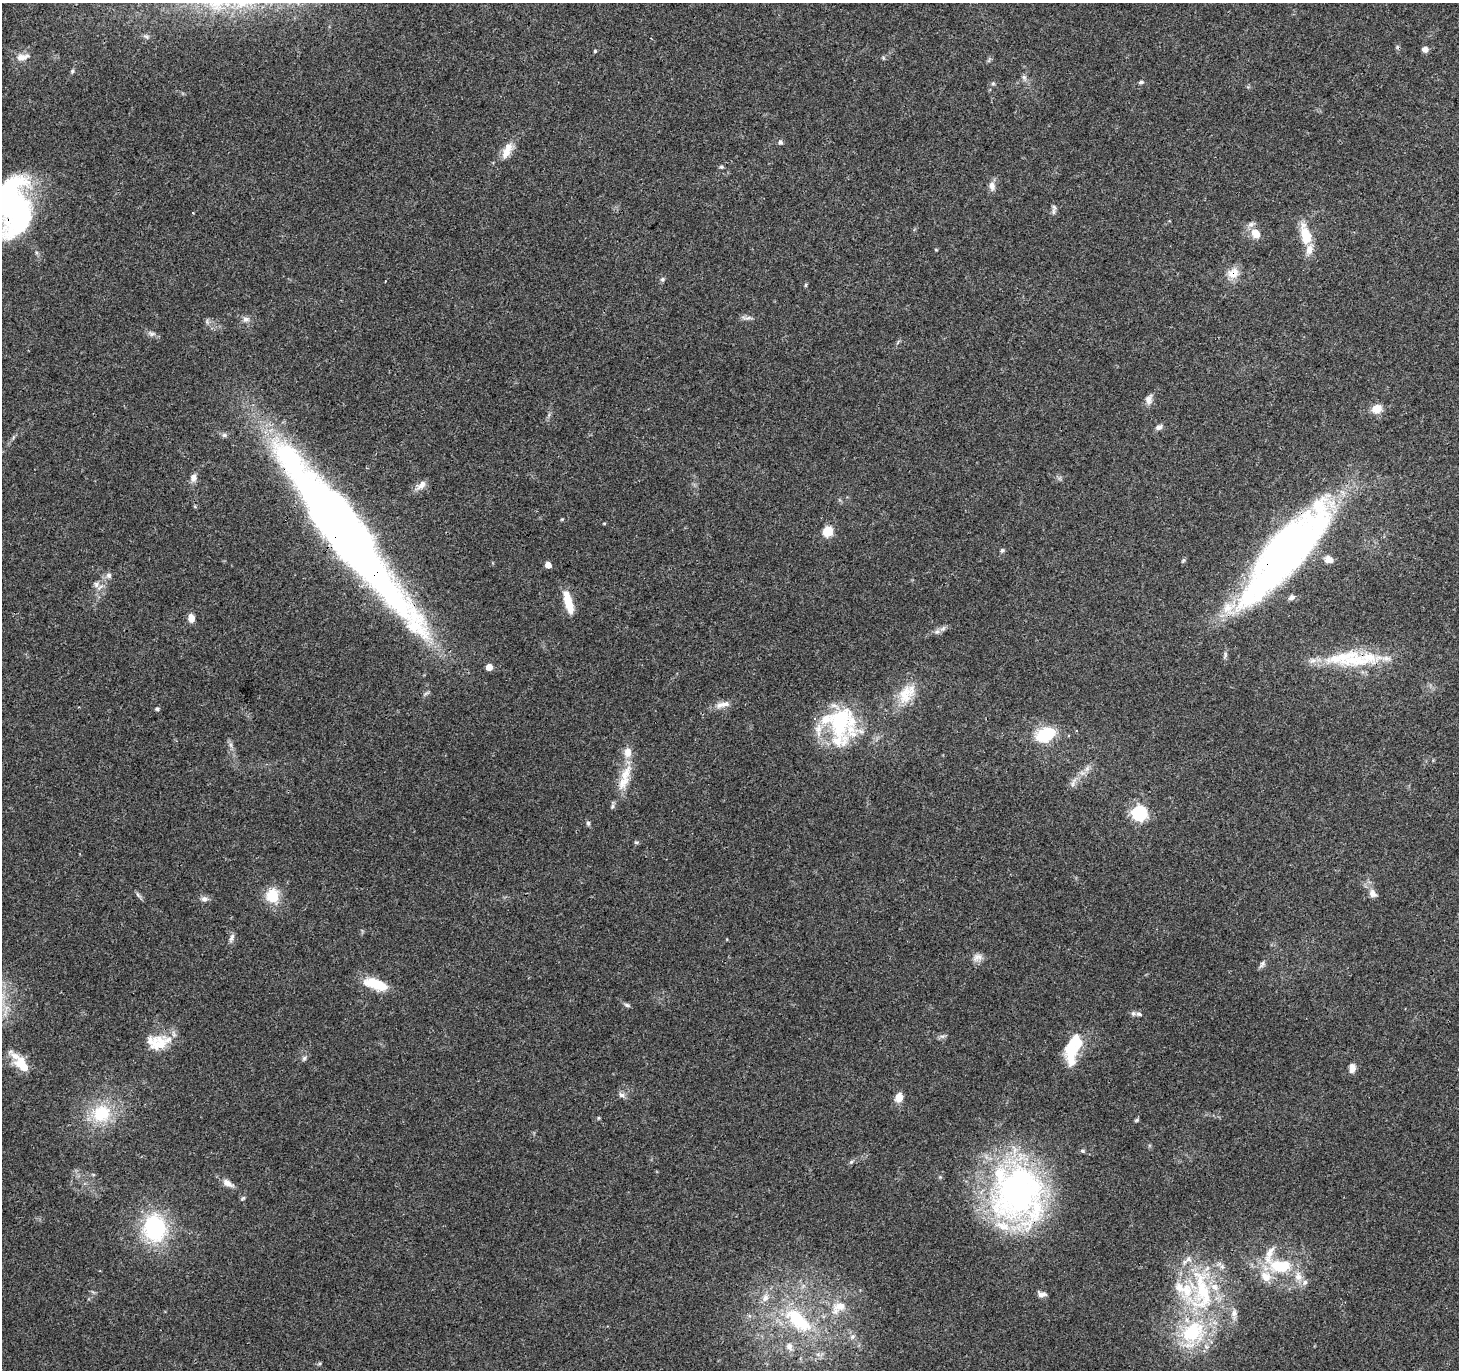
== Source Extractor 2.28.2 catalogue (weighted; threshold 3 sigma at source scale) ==
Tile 10 of 4 x 4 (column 2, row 3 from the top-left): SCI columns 1498-2954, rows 1614-2981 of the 5957 x 6001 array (HDU 1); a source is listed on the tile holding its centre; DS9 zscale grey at full resolution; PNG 1461 x 1372 px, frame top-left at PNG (2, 3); no overlay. Shown black and unused: <1% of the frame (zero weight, under 3 of 4 exposures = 3% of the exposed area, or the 3 px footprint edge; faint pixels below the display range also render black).
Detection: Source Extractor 2.28.2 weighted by HDU 2 'WHT'; one run over the whole footprint, this tile lists its part. Background 0.0398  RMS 0.0029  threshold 0.0131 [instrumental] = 3 sigma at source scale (4.5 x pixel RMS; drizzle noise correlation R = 1.50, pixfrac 1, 0.0396/0.0396 arcsec/px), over >= 5 px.
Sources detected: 118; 1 cosmic-ray / hot-pixel residue — not listed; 24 inside a brighter listed object's ellipse — not listed separately; the other 93 listed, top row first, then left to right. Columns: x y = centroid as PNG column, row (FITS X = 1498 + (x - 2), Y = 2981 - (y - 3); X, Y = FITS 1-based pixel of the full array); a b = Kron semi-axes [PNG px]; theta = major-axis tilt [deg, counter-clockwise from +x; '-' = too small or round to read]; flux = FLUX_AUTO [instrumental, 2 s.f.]
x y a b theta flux
1425 49 7 6 - 1.4
595 51 5 4 - 0.37
22 57 18 9 13 2.7
883 58 6 4 -89 0.4
72 71 6 5 - 0.51
1024 77 9 5 -63 0.88
1141 82 6 4 11 0.56
993 83 5 5 - 0.46
780 142 6 6 - 0.75
506 152 18 11 55 3.6
721 167 6 5 - 0.42
992 186 13 8 -80 1.8
13 207 60 35 -85 78
1054 207 8 7 - 0.83
193 213 3 2 - 0.25
1256 233 15 12 -49 3.6
1305 234 30 13 -76 6.9
936 250 5 3 - 0.24
1233 273 17 13 23 3.5
662 279 6 5 - 0.59
806 285 6 4 89 0.36
747 318 16 5 -2 1.1
246 319 10 7 15 1.3
1149 399 13 8 74 1.7
1377 409 9 8 - 4.6
1159 427 9 7 28 1.1
224 435 7 6 - 0.76
193 478 11 8 83 1.5
421 485 15 8 45 2.1
562 519 5 4 - 0.27
827 531 6 5 - 20
343 532 192 30 -53 310
1002 550 7 5 49 0.52
1285 552 116 33 50 160
1329 559 10 7 -16 2.1
548 565 5 4 - 3.1
109 575 8 7 - 1
96 584 10 8 59 1.4
1291 597 9 6 30 0.96
568 602 27 9 -75 6.2
191 618 8 7 - 2.5
943 629 10 6 48 1.1
1355 660 57 22 5 18
489 667 5 5 - 3.8
907 694 32 18 52 8
723 704 22 7 13 2.5
157 709 5 5 - 0.52
840 722 44 35 80 25
1046 735 14 10 22 18
231 745 7 4 -71 0.75
628 752 13 9 85 2.9
1087 768 10 6 63 1.3
625 774 29 12 58 5.6
1073 783 16 5 66 1.3
612 806 7 5 50 0.61
1139 813 6 6 - 63
588 823 7 5 -74 0.58
1373 893 12 9 -63 1.7
138 895 9 4 -54 0.69
273 895 12 10 -89 9.5
204 899 9 7 0 1.2
231 938 14 5 71 1
977 957 14 10 29 1.8
1262 964 10 6 55 0.9
375 984 28 11 -19 8.8
627 1005 8 5 -16 0.67
1139 1014 9 5 -9 0.77
942 1036 7 4 -18 0.63
161 1043 28 22 35 7.8
1074 1044 33 16 62 13
304 1058 8 5 56 0.7
22 1065 25 12 -52 6.1
1352 1068 10 7 81 2
622 1095 9 6 -30 1
899 1097 9 7 65 3.3
101 1113 17 16 - 14
598 1118 5 3 - 0.31
1137 1120 6 4 27 0.39
1082 1151 6 5 - 0.48
851 1162 6 4 44 0.48
227 1183 14 7 -32 2.2
1018 1194 74 62 -70 94
243 1198 8 4 35 0.42
155 1228 25 21 -83 31
1281 1266 33 16 0 13
1305 1282 8 7 - 1.1
1201 1292 71 32 -88 40
1042 1294 10 6 -6 1.2
838 1307 27 14 41 6.7
1234 1313 10 8 79 1.5
798 1320 50 22 -41 26
852 1337 9 6 44 1.1
789 1347 14 10 -65 2.4
Overlapping masked pixels (flux is a lower limit): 6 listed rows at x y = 13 207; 1233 273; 343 532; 1285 552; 1355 660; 1018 1194
Isophote crosses this tile's border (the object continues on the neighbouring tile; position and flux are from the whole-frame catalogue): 1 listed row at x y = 13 207